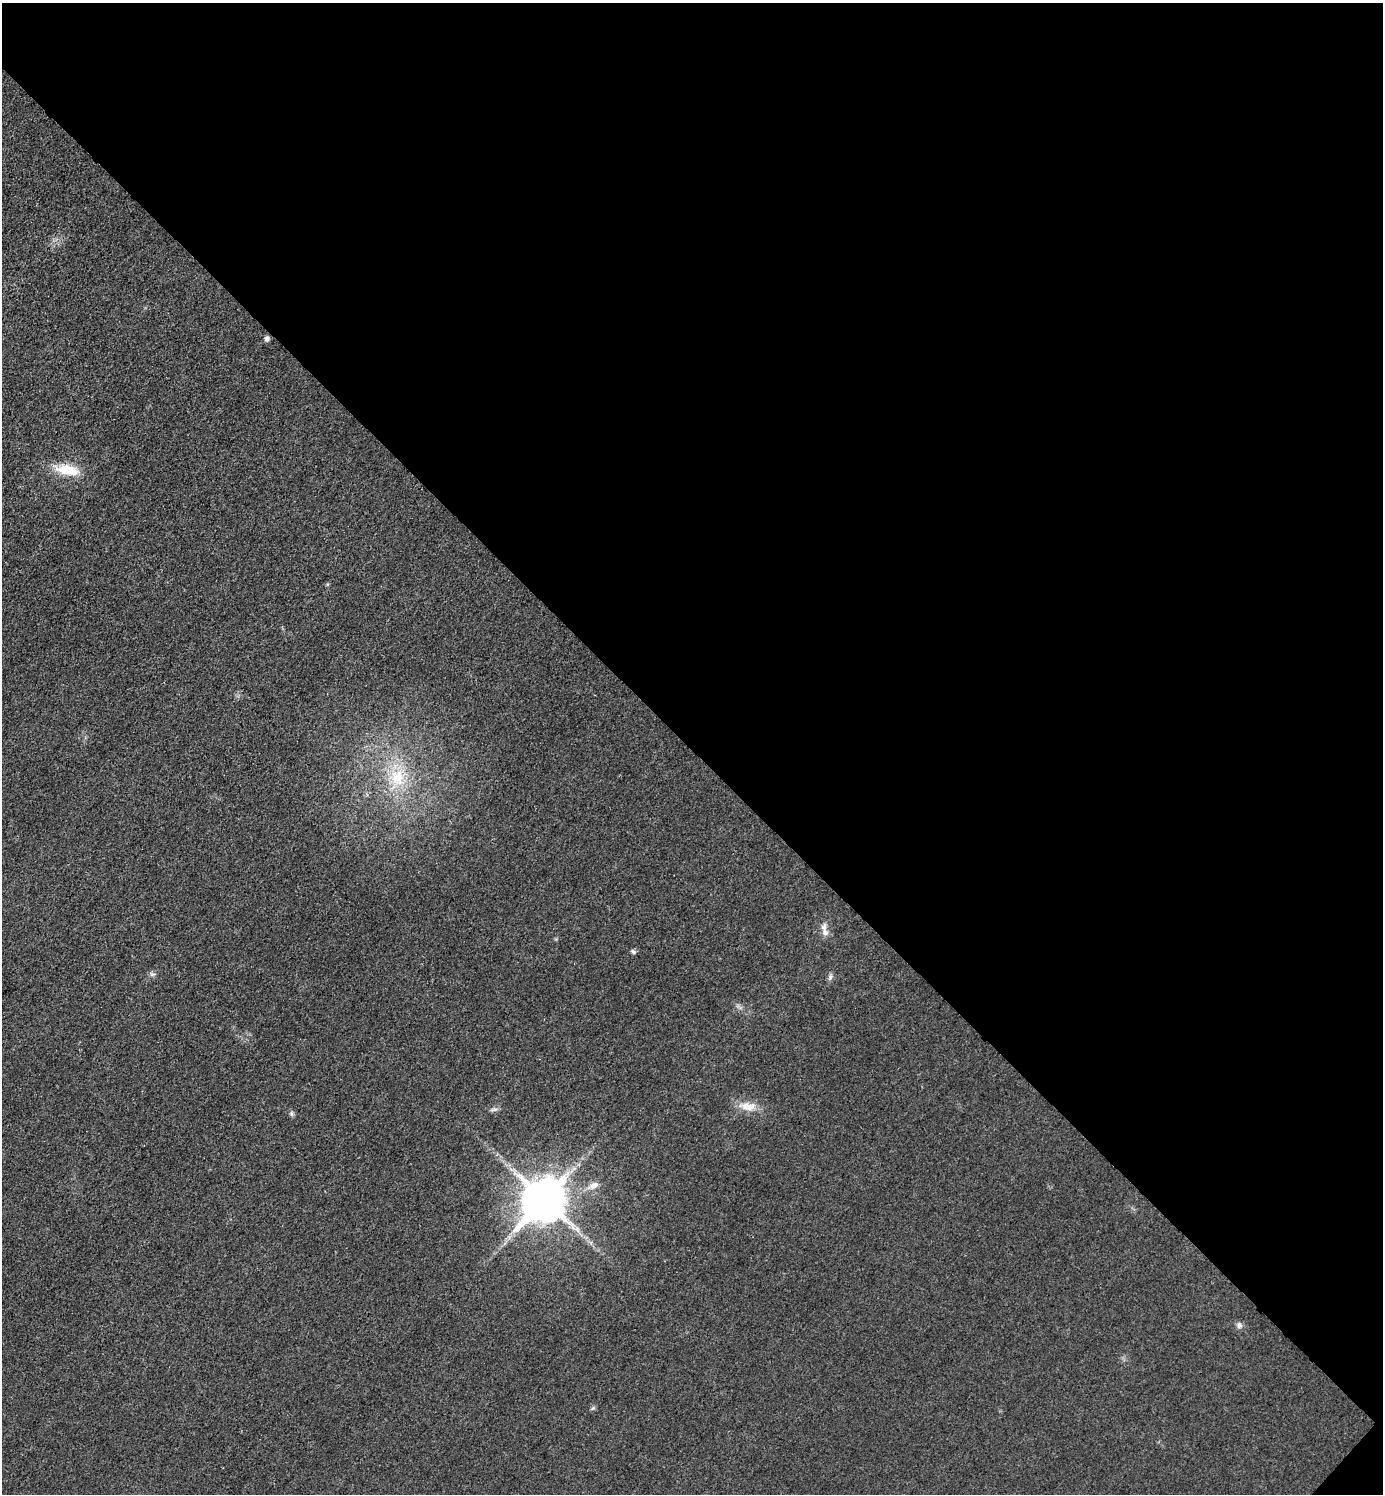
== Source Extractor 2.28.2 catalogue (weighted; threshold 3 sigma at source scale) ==
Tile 8 of 4 x 4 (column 4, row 2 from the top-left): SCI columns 4443-5823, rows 2990-4481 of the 5981 x 5980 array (HDU 1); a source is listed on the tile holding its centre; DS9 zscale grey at full resolution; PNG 1385 x 1496 px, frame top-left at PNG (2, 3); no overlay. Shown black and unused: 50% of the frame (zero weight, under 3 of 4 exposures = <1% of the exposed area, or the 3 px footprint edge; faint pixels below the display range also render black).
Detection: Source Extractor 2.28.2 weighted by HDU 2 'WHT'; one run over the whole footprint, this tile lists its part. Background 0.0332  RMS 0.0048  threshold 0.0216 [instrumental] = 3 sigma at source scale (4.5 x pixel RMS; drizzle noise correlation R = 1.50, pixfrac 1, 0.05/0.05 arcsec/px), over >= 5 px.
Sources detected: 14; all 14 listed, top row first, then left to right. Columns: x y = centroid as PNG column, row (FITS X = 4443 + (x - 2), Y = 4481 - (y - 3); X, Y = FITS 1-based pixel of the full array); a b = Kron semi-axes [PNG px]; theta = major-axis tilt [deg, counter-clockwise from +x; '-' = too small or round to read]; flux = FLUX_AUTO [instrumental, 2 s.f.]
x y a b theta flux
267 339 5 5 - 1.8
67 470 28 12 -9 14
397 777 25 20 -86 21
825 933 10 9 - 2.9
633 952 7 5 -37 1
152 974 6 6 - 1.2
830 977 9 5 75 1.4
747 1106 24 11 -6 6.9
494 1109 11 4 5 1.3
291 1114 8 4 -81 0.97
594 1185 14 8 24 3.7
544 1200 14 12 47 1900
1239 1325 8 7 - 1.7
593 1408 7 4 44 0.8